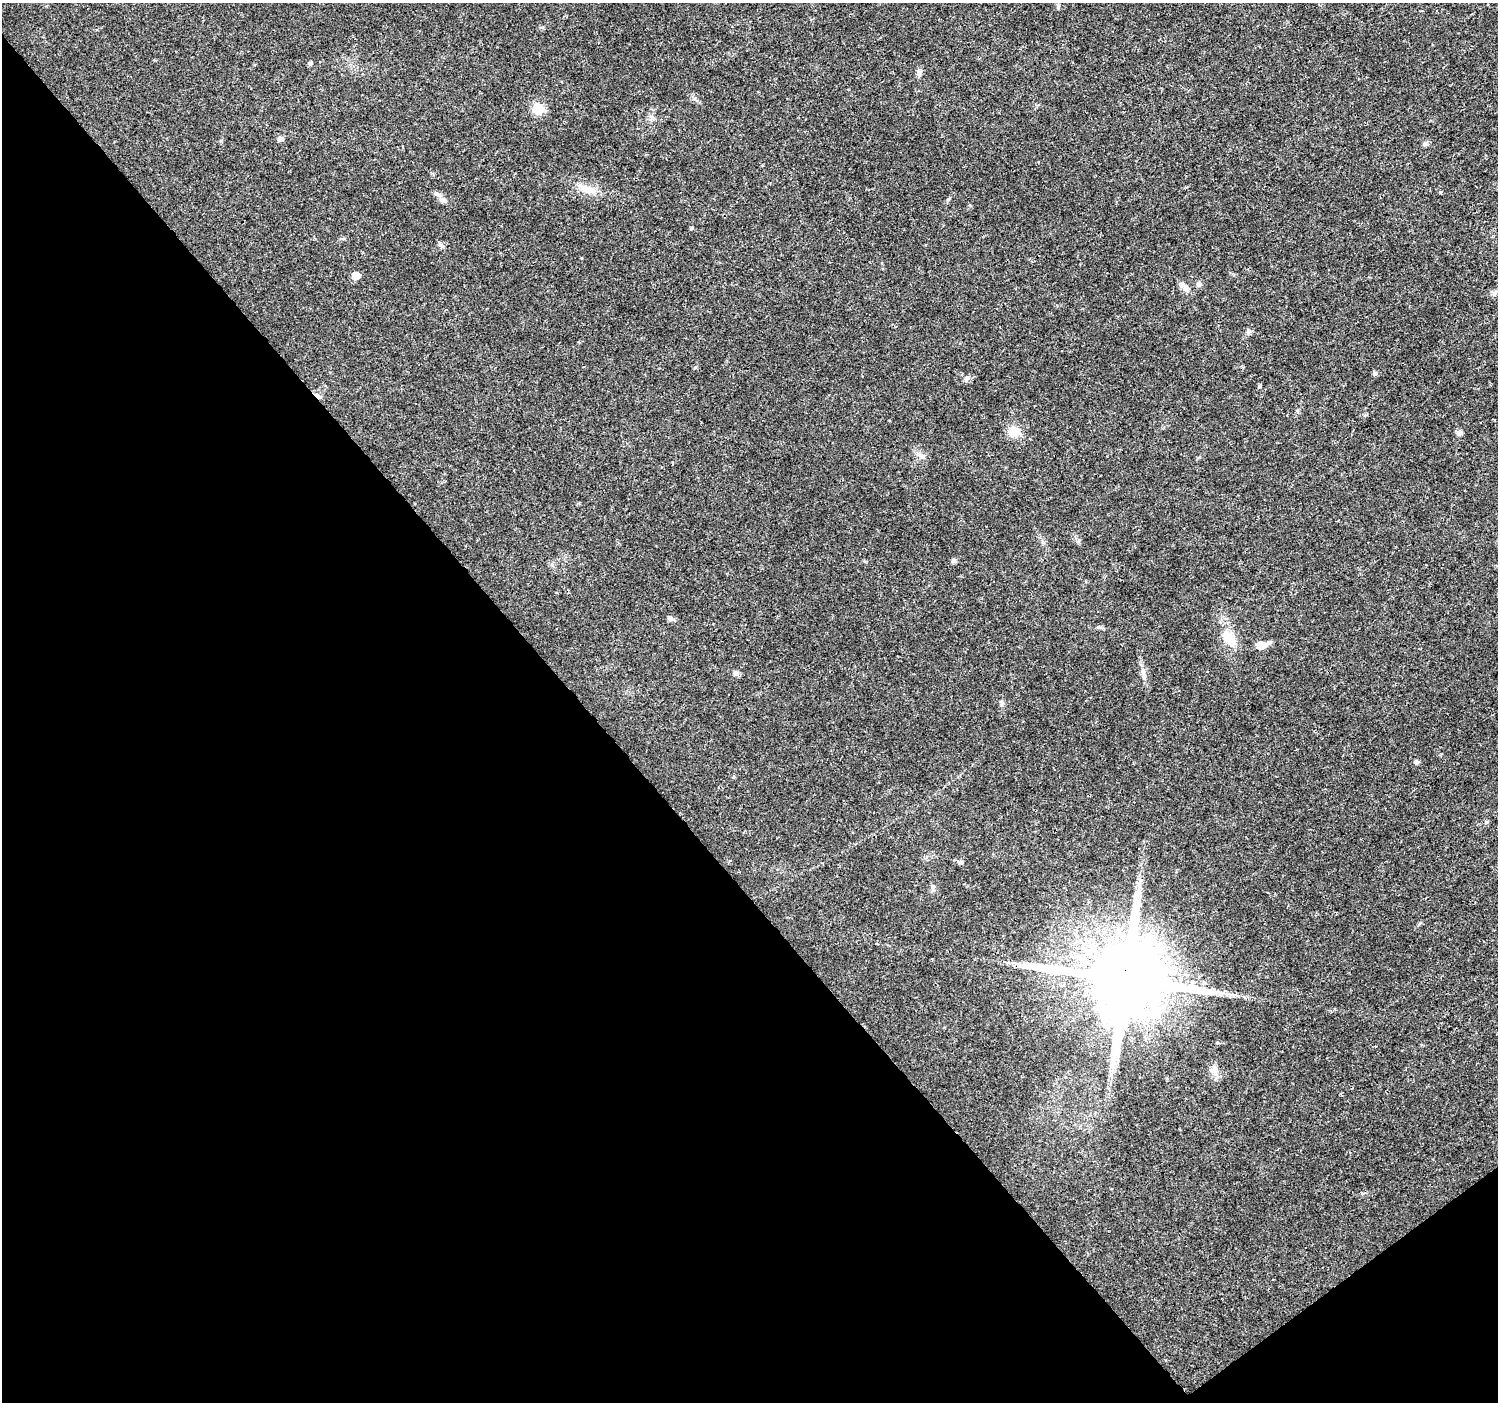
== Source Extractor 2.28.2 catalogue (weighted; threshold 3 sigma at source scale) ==
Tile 14 of 4 x 4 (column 2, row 4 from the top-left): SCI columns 1505-3000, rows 204-1603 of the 5995 x 5943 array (HDU 1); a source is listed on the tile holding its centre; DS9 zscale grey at full resolution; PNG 1500 x 1404 px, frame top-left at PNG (2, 3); no overlay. Shown black and unused: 41% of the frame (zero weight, under 3 of 4 exposures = <1% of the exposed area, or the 3 px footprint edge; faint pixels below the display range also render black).
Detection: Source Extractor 2.28.2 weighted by HDU 2 'WHT'; one run over the whole footprint, this tile lists its part. Background 0.0244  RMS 0.0022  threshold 0.00978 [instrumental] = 3 sigma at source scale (4.5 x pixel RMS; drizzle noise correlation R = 1.50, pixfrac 1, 0.0396/0.0396 arcsec/px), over >= 5 px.
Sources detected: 31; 1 cosmic-ray / hot-pixel residue — not listed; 1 inside a brighter listed object's ellipse — not listed separately; the other 29 listed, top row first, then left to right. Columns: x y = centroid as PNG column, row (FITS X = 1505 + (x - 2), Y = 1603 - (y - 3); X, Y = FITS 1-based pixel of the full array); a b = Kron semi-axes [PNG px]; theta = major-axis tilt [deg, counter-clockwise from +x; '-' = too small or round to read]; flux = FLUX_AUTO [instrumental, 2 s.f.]
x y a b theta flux
1058 7 9 3 -78 0.31
310 63 5 5 - 0.34
538 109 6 6 - 15
280 139 8 6 -6 0.6
1425 144 6 6 - 0.52
587 189 24 10 -15 2.9
443 200 11 7 -30 0.98
692 228 5 3 - 0.2
356 276 6 5 - 3.1
1199 284 8 6 90 0.58
1186 288 16 8 -64 1.1
1248 332 7 5 46 0.44
1374 373 6 5 - 0.51
966 379 9 6 60 0.58
1260 386 4 4 - 0.29
1013 431 11 10 - 3.7
1459 433 7 7 - 0.68
954 561 7 5 -67 0.39
670 619 8 6 -30 0.57
1229 637 21 17 -47 3.9
1262 645 13 7 10 2.3
735 673 7 6 - 0.69
1143 673 19 5 -73 1.3
1416 761 5 5 - 0.55
961 862 6 5 - 0.4
1019 964 18 3 -13 1.2
1126 979 22 20 16 3100
1155 1012 22 17 -85 6.1
1214 1069 14 7 -79 1.3
Overlapping masked pixels (flux is a lower limit): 1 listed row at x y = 1126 979
Unlisted compact peaks at least as high as the median listed source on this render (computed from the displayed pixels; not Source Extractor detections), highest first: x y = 441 245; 1079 540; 948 199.